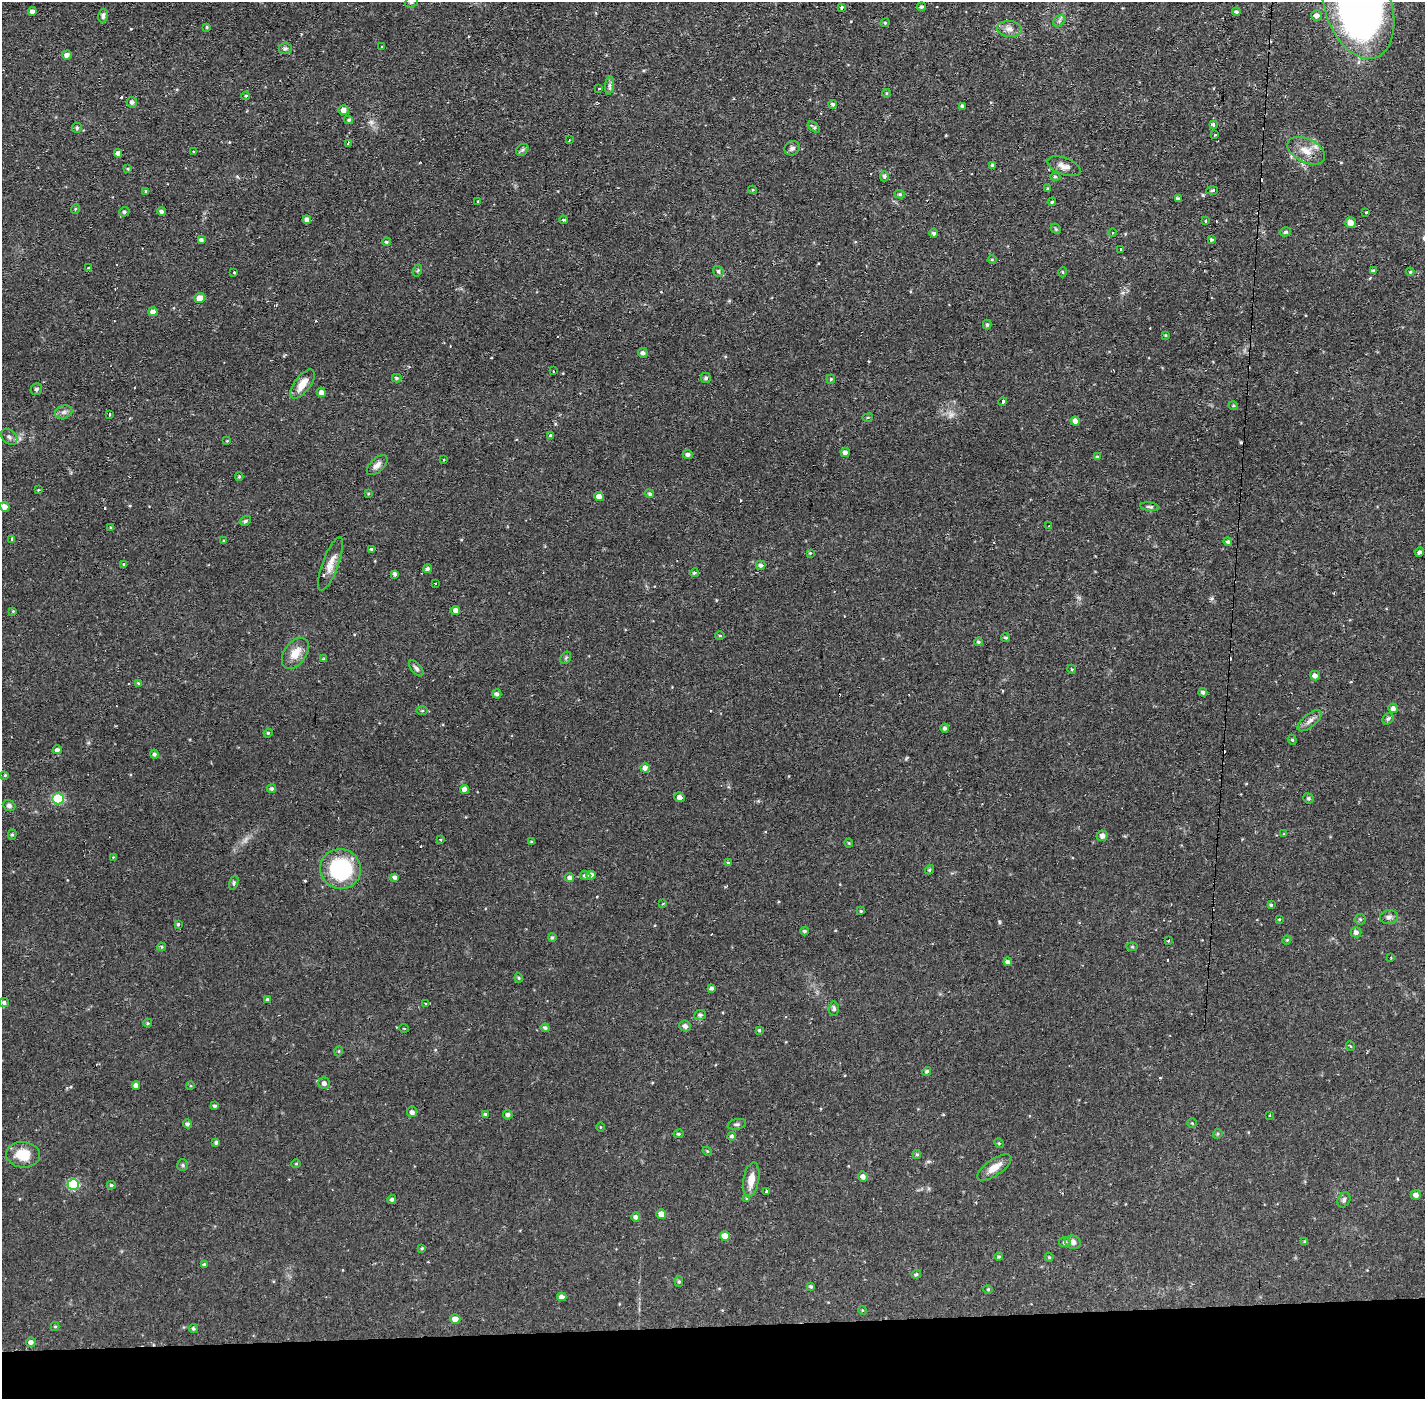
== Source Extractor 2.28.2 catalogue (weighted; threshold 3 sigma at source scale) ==
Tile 8 of 3 x 3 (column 2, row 3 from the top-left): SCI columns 1423-2845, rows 54-1450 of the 4267 x 4299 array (HDU 1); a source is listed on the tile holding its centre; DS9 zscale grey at full resolution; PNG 1427 x 1401 px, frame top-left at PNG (2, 2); each listed source drawn as its Kron ellipse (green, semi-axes under 4 px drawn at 4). Shown black and unused: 5% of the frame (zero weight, under 2 of 3 exposures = <1% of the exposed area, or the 3 px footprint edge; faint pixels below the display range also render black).
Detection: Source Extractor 2.28.2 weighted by HDU 2 'WHT'; one run over the whole footprint, this tile lists its part. Background 0.0567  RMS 0.0058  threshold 0.0261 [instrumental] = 3 sigma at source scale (4.5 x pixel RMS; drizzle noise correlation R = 1.50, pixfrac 1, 0.05/0.05 arcsec/px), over >= 5 px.
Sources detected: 266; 1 too faint to see at this stretch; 15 cosmic-ray / hot-pixel residue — neither listed nor drawn; the other 250 listed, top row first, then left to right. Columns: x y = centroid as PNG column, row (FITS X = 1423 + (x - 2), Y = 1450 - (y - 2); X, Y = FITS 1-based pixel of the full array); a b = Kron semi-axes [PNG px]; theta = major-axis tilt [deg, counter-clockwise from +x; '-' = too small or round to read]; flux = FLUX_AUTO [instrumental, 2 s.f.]
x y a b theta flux
411 2 7 5 20 1.1
1358 6 55 33 -71 350
921 7 4 3 - 1.1
841 8 4 3 - 1.8
32 12 4 4 - 2.3
1236 12 4 4 - 1.1
1317 15 5 5 - 2.9
103 16 7 5 77 1.4
1059 21 7 5 46 1.4
885 23 5 4 - 0.75
207 27 4 3 - 0.61
1009 29 12 8 -5 3.5
381 47 2 2 - 0.63
285 49 6 5 - 1.3
67 55 5 4 - 2.8
609 85 9 4 82 1.4
599 88 3 2 - 0.97
887 93 4 3 - 0.47
246 96 4 3 - 0.8
132 102 5 5 - 1.5
833 104 4 4 - 1.2
963 106 4 3 - 1.1
343 110 5 4 - 2.9
348 120 4 3 - 0.85
1213 124 3 3 - 5.4
814 127 7 3 -36 1
77 128 5 5 - 0.99
1215 135 3 2 - 0.75
569 140 3 2 - 0.41
348 143 4 2 - 2.6
792 148 8 7 - 1.8
522 150 7 5 43 1.1
1306 151 20 12 -27 8.1
194 152 4 3 - 0.41
118 153 4 4 - 2.5
993 165 4 3 - 1.3
1064 166 17 8 -20 4
128 169 4 3 - 0.57
884 176 5 4 - 1.3
1055 177 5 4 - 0.83
1048 189 4 3 - 0.81
753 190 4 4 - 0.69
1212 190 6 3 3 0.75
146 191 4 3 - 0.99
900 194 5 4 - 0.8
1178 199 4 4 - 1.6
477 202 3 2 - 0.69
1052 202 4 3 - 0.62
75 209 5 3 - 0.53
161 211 4 4 - 1.5
124 212 5 4 - 1.1
1366 212 3 3 - 0.72
307 220 4 4 - 2.8
563 220 4 3 - 2.1
1206 221 3 3 - 1.3
1350 222 5 5 - 4.5
1056 229 6 4 -46 0.71
1285 232 6 4 15 0.92
934 233 4 4 - 1.3
1112 233 4 3 - 0.64
201 240 4 4 - 1.6
1211 240 4 3 - 0.98
386 242 4 3 - 0.78
1120 249 2 2 - 0.69
992 260 4 4 - 0.59
88 268 3 2 - 0.81
418 270 6 4 71 0.74
718 271 5 5 - 1.2
1373 271 4 3 - 1.5
234 272 3 2 - 0.71
1063 272 5 3 - 0.62
1410 272 4 3 - 0.62
200 298 5 5 - 6
153 312 5 4 - 2.9
987 325 5 4 - 0.93
1166 335 3 3 - 0.56
643 353 5 5 - 1.7
553 371 2 2 - 0.4
397 378 5 4 - 1.2
706 378 5 5 - 1.2
831 379 4 4 - 0.67
302 384 17 8 53 6.9
36 389 6 5 - 1.2
321 392 5 4 - 2.3
1003 402 4 3 - 2.6
1233 406 4 4 - 0.71
64 412 9 6 16 2.1
109 414 3 3 - 4.4
868 418 5 3 - 0.63
1075 421 4 4 - 3
550 436 4 3 - 10
9 437 9 6 -45 1.8
227 441 3 3 - 0.44
845 452 4 4 - 2.3
688 454 5 4 - 1.7
1097 457 4 4 - 0.84
444 459 3 2 - 0.58
377 465 13 6 44 2.9
239 477 4 4 - 0.67
38 490 3 2 - 0.4
368 494 4 4 - 0.55
650 494 5 4 - 1.1
599 497 5 4 - 3.4
5 507 5 4 - 3.6
1150 507 9 4 -8 1.3
245 521 6 4 30 0.88
1049 526 2 2 - 0.41
110 527 4 3 - 0.48
12 539 3 3 - 1.2
224 541 4 3 - 0.56
1228 542 4 4 - 0.96
372 549 4 3 - 1
1420 552 4 4 - 1.4
810 553 4 4 - 0.64
124 564 3 3 - 1.4
330 564 28 8 70 6.2
760 565 5 4 - 1.6
427 569 4 4 - 1.6
694 573 4 4 - 0.93
395 574 4 3 - 1.5
435 583 3 2 - 0.71
456 610 4 4 - 3.2
13 611 4 3 - 0.57
720 635 5 3 - 0.53
1006 638 4 4 - 0.93
978 642 4 4 - 0.78
295 653 17 11 54 7.9
566 658 7 5 59 0.87
324 659 4 3 - 0.76
416 668 9 5 -50 1.4
1071 669 4 3 - 0.44
1315 676 5 4 - 2.4
138 683 4 3 - 0.59
1203 692 4 4 - 1.5
497 694 5 4 - 1.8
1393 708 5 4 - 2.3
422 711 5 3 - 0.62
1388 719 6 5 - 1
1310 721 14 6 40 2.9
945 728 4 4 - 1.4
268 733 4 4 - 0.59
1292 740 5 4 - 0.65
57 750 4 4 - 2
154 754 4 4 - 1.2
645 768 4 4 - 2.3
5 775 4 3 - 0.62
272 789 5 4 - 1.2
465 789 4 4 - 3.2
679 797 5 4 - 2.1
1308 798 5 5 - 1
58 799 6 5 - 26
9 805 6 5 - 1.5
1284 834 3 3 - 0.46
12 835 5 4 - 0.94
1102 836 5 5 - 2.6
441 839 3 3 - 1.2
531 842 4 3 - 0.66
849 843 4 4 - 0.54
113 857 3 3 - 0.32
728 862 3 3 - 0.88
340 869 20 20 - 55
929 870 5 4 - 0.78
591 875 5 4 - 2.5
585 876 5 4 - 1.5
395 877 4 4 - 1.7
570 878 4 4 - 2.2
234 883 7 4 71 0.93
663 904 3 3 - 0.69
1271 905 3 3 - 0.73
861 911 4 3 - 0.6
1389 917 9 7 6 1.9
1279 919 3 3 - 0.46
1360 919 5 5 - 0.8
178 924 4 4 - 0.7
805 931 4 3 - 0.96
1356 932 5 5 - 2.1
552 938 4 4 - 0.91
1169 940 3 2 - 1.2
1287 940 4 4 - 0.57
1132 946 5 3 - 0.59
162 947 4 3 - 0.82
1391 958 3 2 - 0.45
1008 962 4 3 - 2.1
519 978 4 4 - 0.66
712 988 4 3 - 1.4
267 999 4 4 - 0.79
4 1002 5 4 - 1.4
425 1004 3 3 - 1.1
834 1009 7 5 87 1.3
700 1015 6 5 - 1.1
148 1023 4 4 - 0.62
685 1026 5 5 - 2
404 1028 4 3 - 0.43
545 1028 4 4 - 1.4
759 1030 4 4 - 0.73
1350 1046 5 3 - 0.51
339 1051 5 3 - 0.48
927 1071 4 4 - 1.2
324 1083 6 5 - 2.1
136 1085 4 4 - 2.5
190 1086 4 3 - 0.5
215 1106 4 4 - 1
412 1112 5 5 - 2.1
485 1114 4 4 - 0.77
508 1115 5 4 - 1.6
1270 1115 3 2 - 0.47
1192 1123 4 4 - 0.58
187 1124 5 4 - 1.3
737 1124 9 5 12 1.3
600 1127 5 3 - 0.43
679 1134 5 4 - 0.83
1218 1134 5 4 - 0.74
732 1136 4 4 - 1.1
216 1142 4 3 - 1
999 1143 5 4 - 0.69
707 1151 5 3 - 0.51
917 1154 4 4 - 0.77
23 1155 17 13 -5 12
296 1164 5 4 - 0.61
183 1165 6 5 - 1.1
994 1167 20 8 34 6.3
863 1177 5 4 - 2.6
751 1180 17 7 80 6.8
73 1185 5 5 - 40
111 1185 4 4 - 0.9
767 1192 3 3 - 2.3
1416 1195 5 4 - 2.7
392 1199 4 4 - 1.1
747 1199 4 4 - 0.59
1344 1200 8 6 63 1.6
661 1214 5 4 - 5.1
636 1217 5 4 - 1.6
725 1236 5 4 - 5.9
1065 1242 6 5 - 1.6
1073 1242 8 6 -19 2.9
1305 1242 4 4 - 0.92
422 1248 4 3 - 0.7
999 1257 4 4 - 0.81
1049 1257 4 4 - 0.56
204 1265 4 4 - 0.94
916 1274 5 4 - 0.81
679 1282 5 4 - 0.84
811 1286 4 4 - 1
988 1289 4 4 - 0.58
562 1297 4 4 - 2.8
862 1310 4 3 - 0.5
455 1319 5 5 - 4
55 1326 4 4 - 0.75
193 1329 4 4 - 1.2
31 1342 5 4 - 2.1
Isophote crosses this tile's border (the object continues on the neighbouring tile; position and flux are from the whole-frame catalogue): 2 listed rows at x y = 411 2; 1358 6